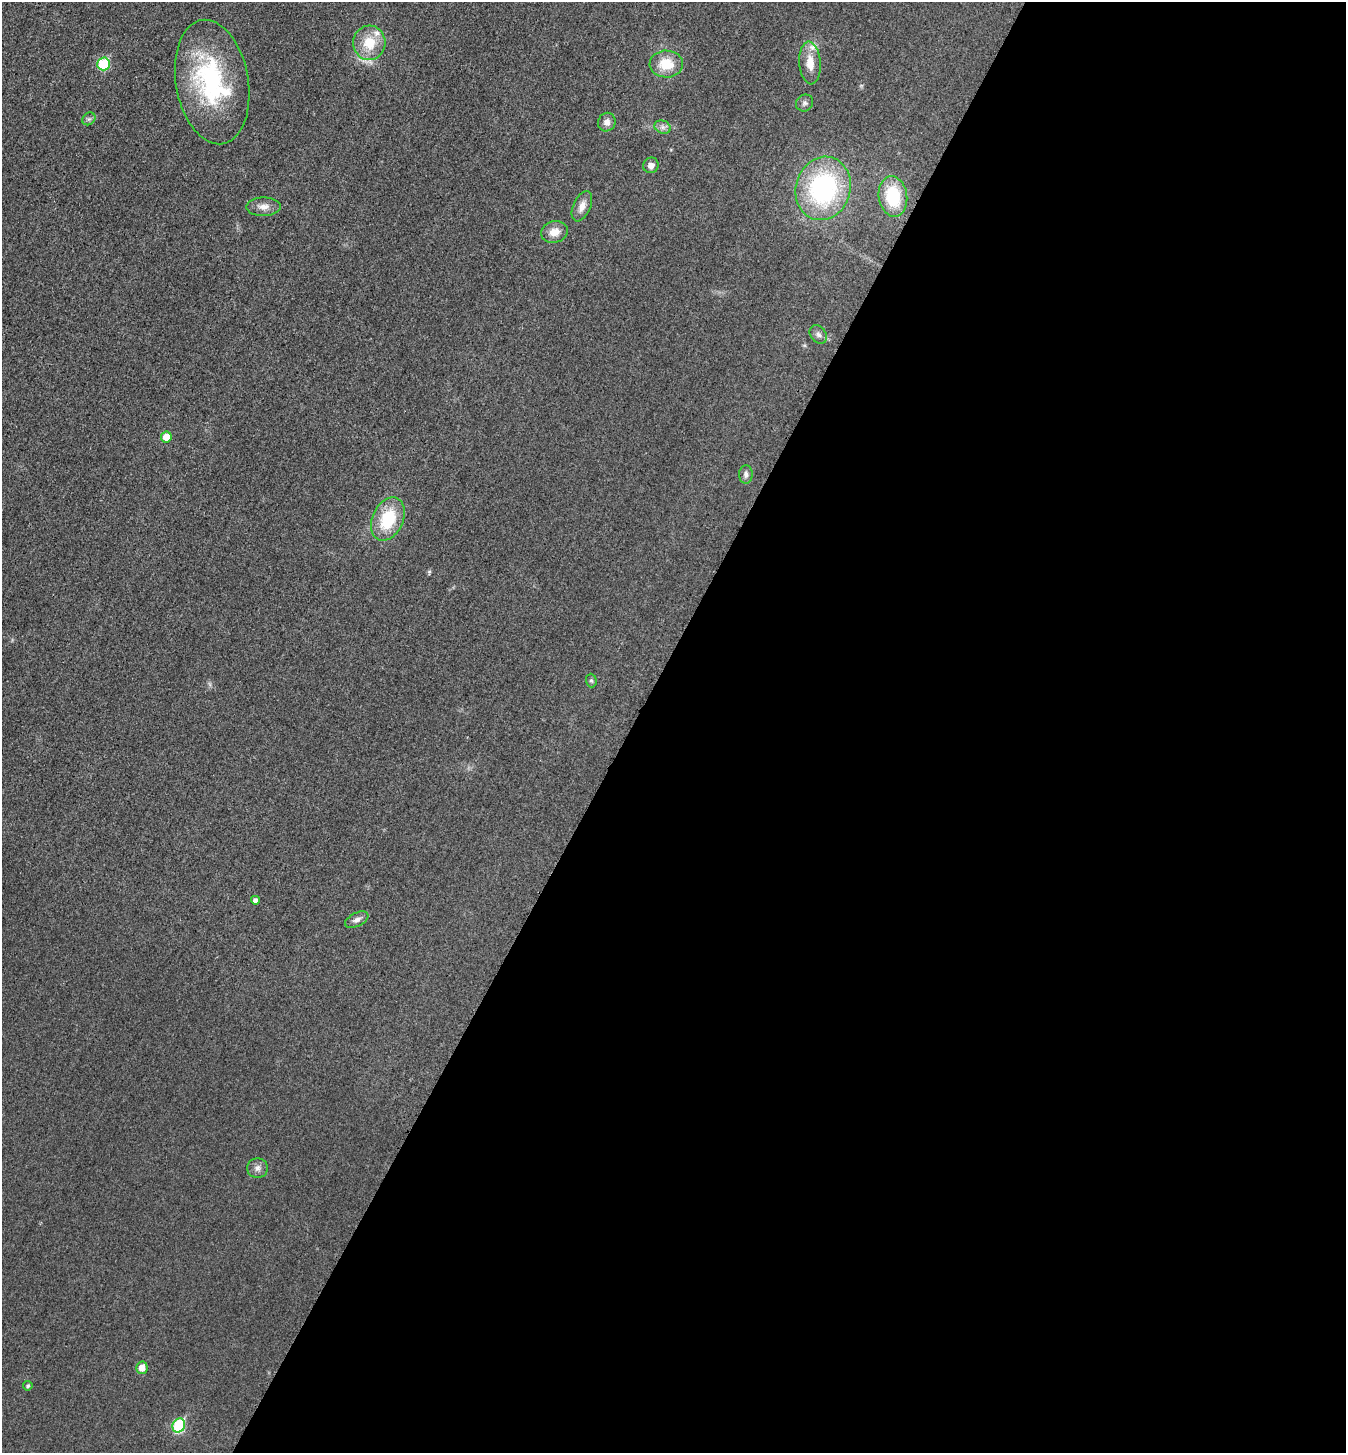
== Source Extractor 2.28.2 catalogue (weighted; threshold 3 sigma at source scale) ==
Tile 12 of 4 x 4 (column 4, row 3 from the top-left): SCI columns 4199-5542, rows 1471-2921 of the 5850 x 5845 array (HDU 1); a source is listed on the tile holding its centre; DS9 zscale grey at full resolution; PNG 1348 x 1455 px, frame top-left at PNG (2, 2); each listed source drawn as its Kron ellipse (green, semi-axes under 4 px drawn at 4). Shown black and unused: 53% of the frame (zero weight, under 3 of 4 exposures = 2% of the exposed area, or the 3 px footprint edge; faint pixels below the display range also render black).
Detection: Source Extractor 2.28.2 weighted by HDU 2 'WHT'; one run over the whole footprint, this tile lists its part. Background 0.0192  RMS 0.0054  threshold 0.0243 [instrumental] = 3 sigma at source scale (4.5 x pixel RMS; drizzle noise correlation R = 1.50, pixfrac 1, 0.05/0.05 arcsec/px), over >= 5 px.
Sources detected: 29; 3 inside a brighter listed object's ellipse — not listed separately; the other 26 listed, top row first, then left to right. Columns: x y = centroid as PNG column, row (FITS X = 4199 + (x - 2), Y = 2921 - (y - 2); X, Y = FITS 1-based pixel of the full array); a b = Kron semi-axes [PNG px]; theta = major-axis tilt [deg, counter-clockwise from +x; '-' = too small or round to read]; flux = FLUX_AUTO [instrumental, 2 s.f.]
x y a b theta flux
369 43 17 16 - 13
810 63 21 10 -85 7.9
104 64 6 6 - 30
666 64 17 13 -1 13
212 82 63 36 -80 71
805 103 9 8 - 1.6
89 119 7 5 43 1.1
607 122 9 8 - 3.1
663 127 8 6 -21 2
651 165 8 7 - 2.8
823 188 32 27 74 79
893 196 20 14 -81 24
582 206 16 8 66 4.5
264 207 17 9 1 4.2
554 232 13 10 15 5.9
818 334 10 7 -53 2
166 437 5 5 - 7.2
746 474 9 7 85 1.9
388 519 23 15 65 24
591 680 7 5 -88 0.98
255 900 4 4 - 2
357 920 13 6 26 2.5
257 1168 10 10 - 2.8
142 1368 6 6 - 5.2
28 1386 5 4 - 1.1
179 1425 7 6 - 41